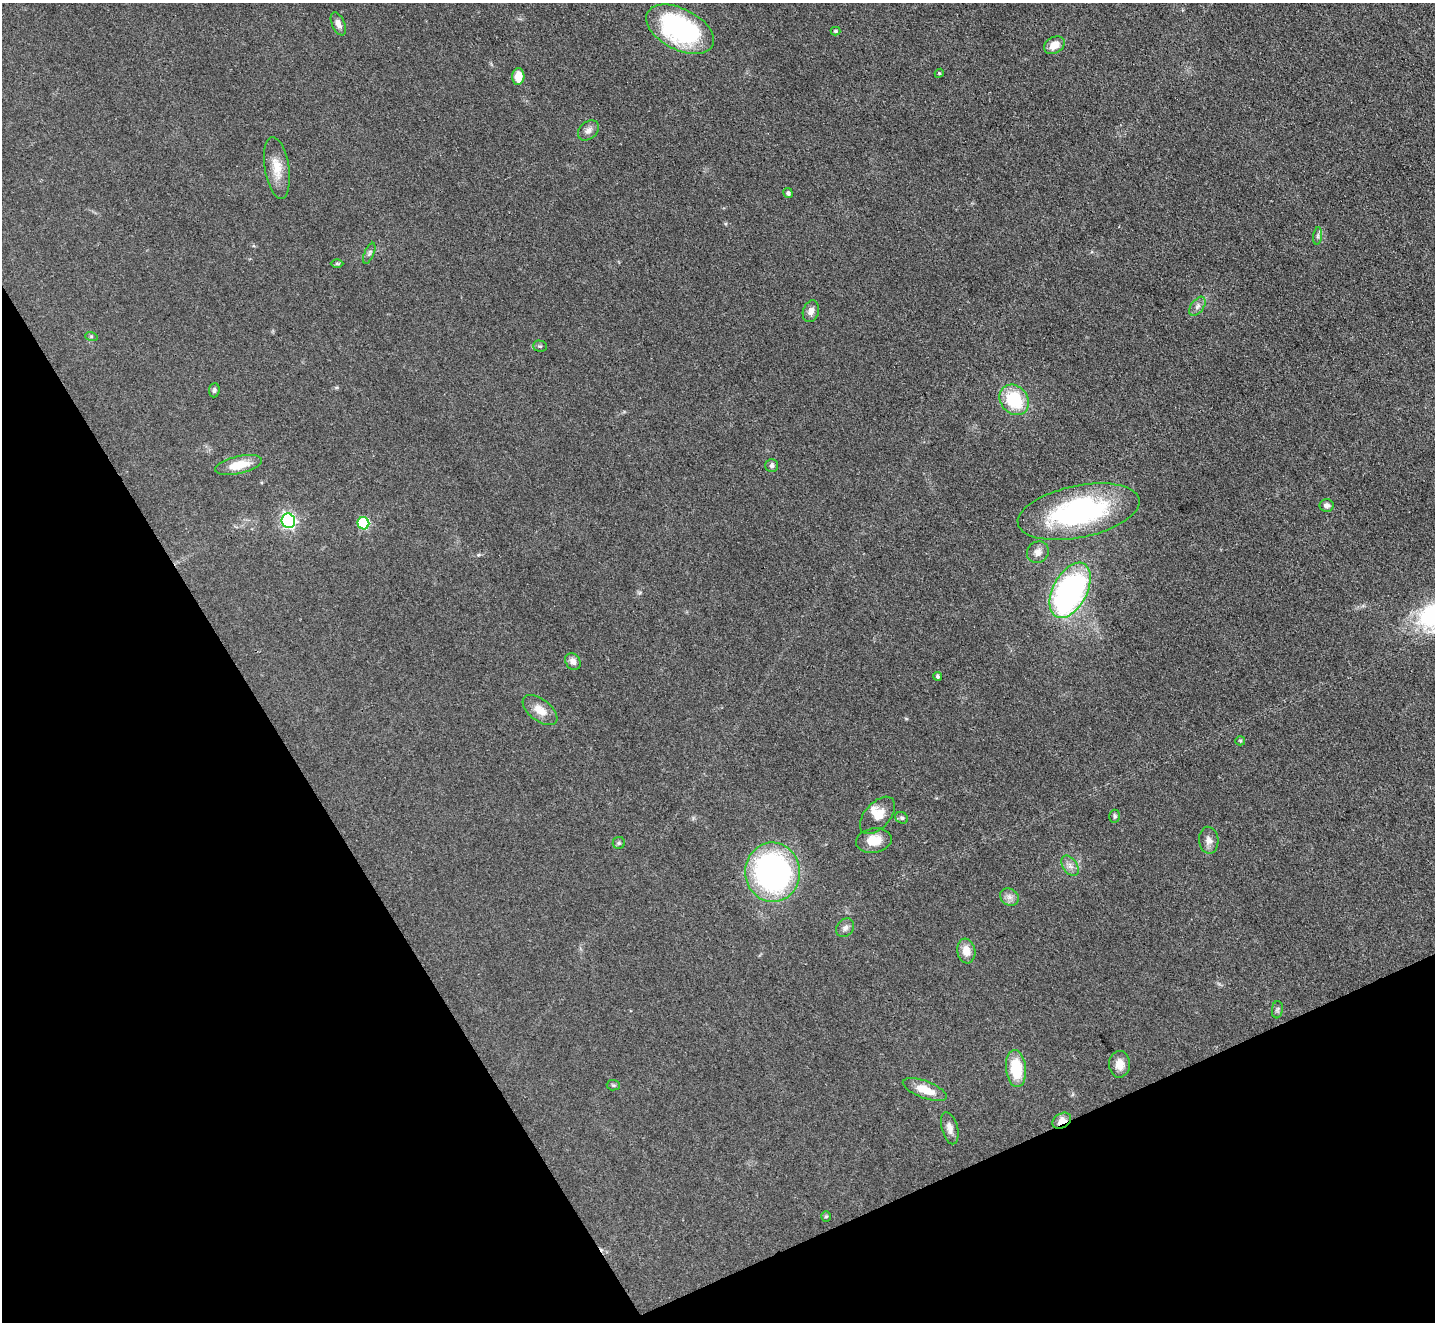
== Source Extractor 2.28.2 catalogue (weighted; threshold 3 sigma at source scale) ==
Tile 14 of 4 x 4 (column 2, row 4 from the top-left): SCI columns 1437-2869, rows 293-1612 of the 5739 x 5728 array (HDU 1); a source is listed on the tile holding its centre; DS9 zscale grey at full resolution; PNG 1437 x 1324 px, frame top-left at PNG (2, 3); each listed source drawn as its Kron ellipse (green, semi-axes under 4 px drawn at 4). Shown black and unused: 25% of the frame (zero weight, under 3 of 4 exposures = <1% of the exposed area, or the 3 px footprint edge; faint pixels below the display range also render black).
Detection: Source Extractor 2.28.2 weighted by HDU 2 'WHT'; one run over the whole footprint, this tile lists its part. Background 0.0737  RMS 0.0063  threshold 0.0283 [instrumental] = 3 sigma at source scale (4.5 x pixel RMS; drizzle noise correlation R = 1.50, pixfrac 1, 0.05/0.05 arcsec/px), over >= 5 px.
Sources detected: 50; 1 inside a brighter listed object's ellipse — not listed separately; the other 49 listed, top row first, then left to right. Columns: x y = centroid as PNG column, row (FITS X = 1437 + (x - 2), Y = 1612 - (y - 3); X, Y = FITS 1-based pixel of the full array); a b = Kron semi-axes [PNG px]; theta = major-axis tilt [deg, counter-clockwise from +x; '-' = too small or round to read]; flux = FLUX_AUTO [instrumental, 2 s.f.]
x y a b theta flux
338 24 12 6 -66 3.3
680 29 36 20 -27 100
835 31 5 4 - 1.1
1054 45 11 8 30 6.7
939 73 5 4 - 0.78
518 76 8 6 86 8.9
588 130 12 8 41 3.5
277 168 31 12 -81 11
788 193 5 4 - 1.2
1318 236 9 4 82 1.4
369 253 11 4 67 1.7
337 264 6 4 0 0.84
1197 306 11 6 53 2.6
811 311 11 8 72 3.7
91 336 6 4 -18 0.87
540 346 7 5 -2 1.2
214 390 7 5 83 1.5
1014 400 16 13 -51 32
238 465 24 8 13 12
772 466 6 6 - 1.6
1326 505 7 6 - 2.1
1079 512 62 26 11 110
288 521 7 6 - 140
363 523 6 5 - 47
1038 552 11 10 - 3.9
1070 590 30 17 62 170
573 661 9 7 -57 3.2
938 676 4 4 - 1.3
540 710 20 11 -38 8
1240 741 5 4 - 0.75
877 815 22 12 48 7.9
1115 816 6 5 - 1.3
902 818 7 5 -29 1.3
874 840 18 12 9 9.7
1209 840 13 9 -85 4
619 843 6 6 - 1.2
1070 866 11 7 -56 3.2
772 872 30 27 -88 180
1009 897 10 8 -34 3
845 928 10 8 50 2.7
966 951 12 9 -81 6.8
1277 1010 9 5 83 1.4
1120 1064 13 10 89 6
1016 1069 18 10 -84 25
613 1085 6 5 - 1
925 1090 23 8 -20 12
1062 1121 10 7 31 5.5
950 1128 16 8 -75 4.3
826 1217 5 4 - 0.9
Overlapping masked pixels (flux is a lower limit): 1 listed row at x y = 1062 1121